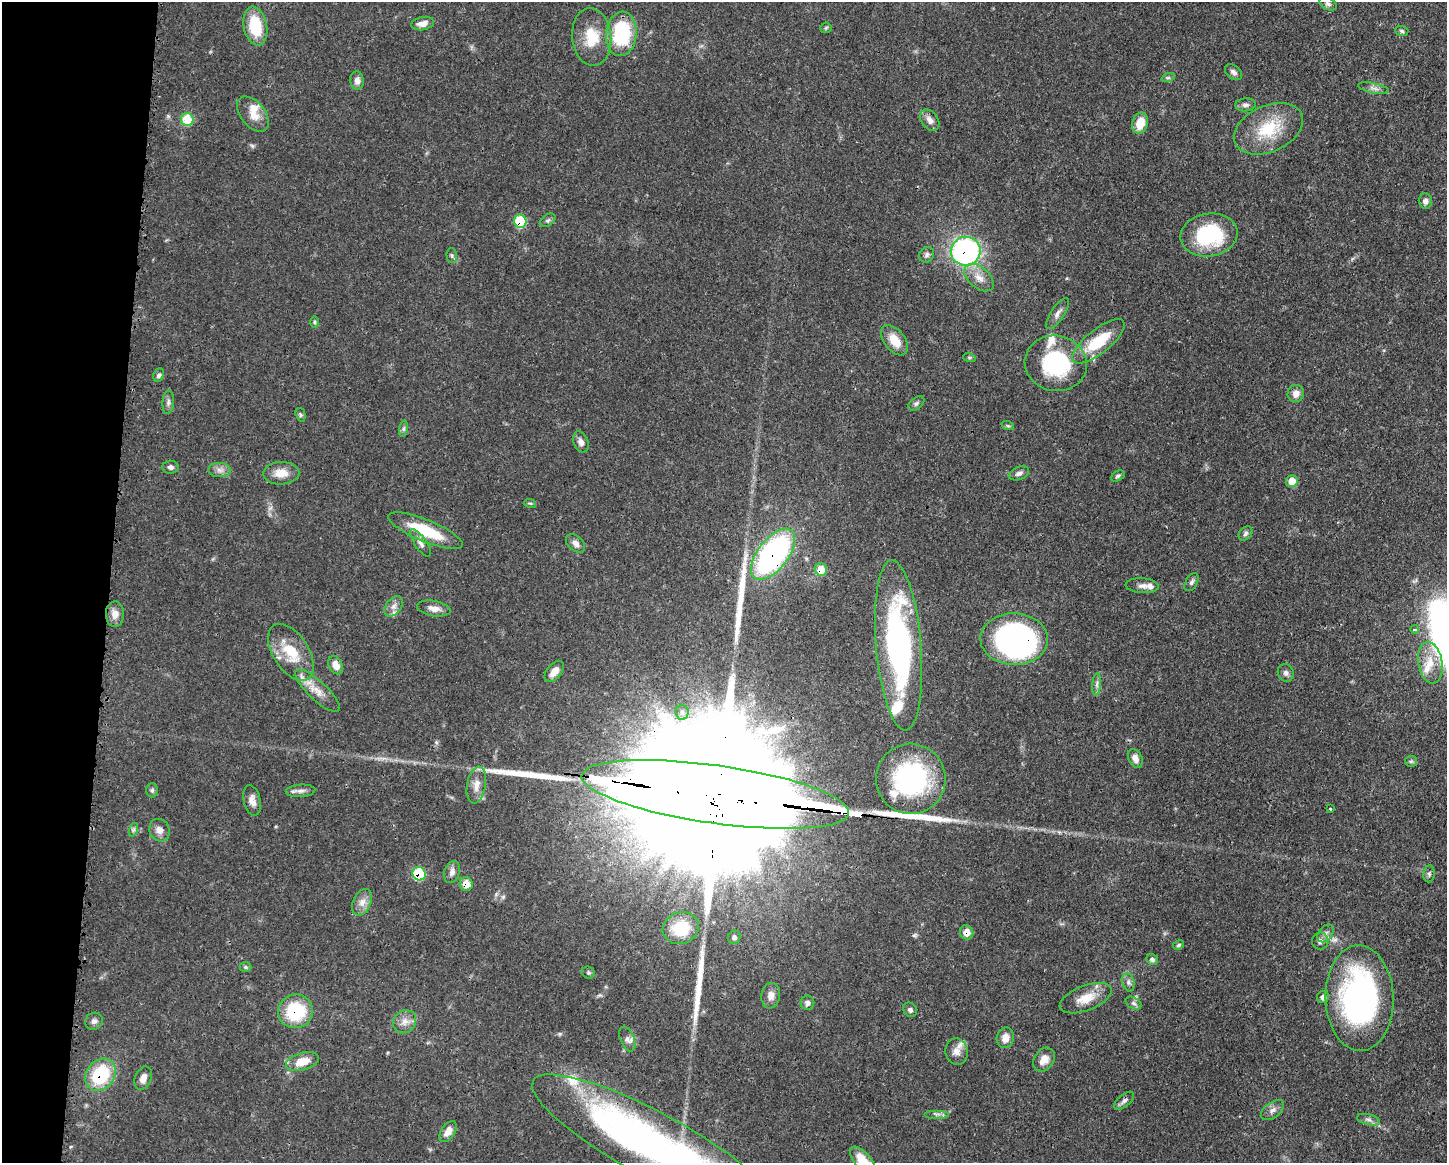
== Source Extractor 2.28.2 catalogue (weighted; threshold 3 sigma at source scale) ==
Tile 7 of 3 x 4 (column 1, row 3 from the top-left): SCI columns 118-1562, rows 1164-2324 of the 4682 x 4647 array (HDU 1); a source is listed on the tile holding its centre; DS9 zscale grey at full resolution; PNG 1449 x 1165 px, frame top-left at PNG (2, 2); each listed source drawn as its Kron ellipse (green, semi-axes under 4 px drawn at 4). Shown black and unused: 8% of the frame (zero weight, under 3 of 4 exposures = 1% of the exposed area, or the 3 px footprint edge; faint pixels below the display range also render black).
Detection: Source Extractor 2.28.2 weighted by HDU 2 'WHT'; one run over the whole footprint, this tile lists its part. Background 0.0563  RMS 0.0033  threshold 0.0148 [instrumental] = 3 sigma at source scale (4.5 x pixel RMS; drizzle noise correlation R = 1.50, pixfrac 1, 0.05/0.05 arcsec/px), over >= 5 px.
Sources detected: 137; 1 too faint to see at this stretch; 2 inside a brighter object's white glare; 5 long thin detections or spike segments (spike, bleed or trail) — neither listed nor drawn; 11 inside a brighter listed object's ellipse — not listed separately; the other 118 listed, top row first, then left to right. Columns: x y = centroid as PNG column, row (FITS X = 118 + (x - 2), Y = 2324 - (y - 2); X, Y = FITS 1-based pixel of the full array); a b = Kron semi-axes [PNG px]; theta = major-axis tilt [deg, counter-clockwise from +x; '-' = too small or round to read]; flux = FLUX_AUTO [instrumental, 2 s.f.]
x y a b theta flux
1328 4 9 6 -24 0.91
423 23 11 6 11 2.6
255 26 19 11 -80 13
826 28 5 5 - 0.47
1402 31 7 5 -18 0.65
621 34 22 15 84 24
592 37 29 19 -85 10
1233 72 10 6 -41 1.2
1168 78 7 4 18 0.56
357 81 9 6 -84 1.9
1373 88 16 5 -12 1.5
1245 105 10 6 6 1.2
253 114 20 12 -50 4.4
187 119 6 6 - 11
930 120 12 8 -52 2.1
1140 123 11 7 74 6.1
1268 129 36 23 24 15
1425 201 7 7 - 1.5
548 220 9 5 36 0.81
520 221 7 6 - 17
1209 235 29 21 9 26
966 251 15 14 - 69
452 255 7 5 -87 0.68
927 255 8 7 - 1.1
979 278 17 10 -40 3.7
1058 313 18 6 56 1.9
314 322 6 4 -89 0.45
894 340 17 10 -53 5.5
1098 341 32 12 39 13
969 357 6 4 -18 0.43
1056 363 31 28 -12 31
159 375 7 5 66 0.87
1296 393 9 8 - 2.3
168 402 12 5 85 1.1
916 403 9 5 37 0.92
301 415 7 5 -74 0.53
1008 426 6 4 -18 0.47
404 429 8 4 82 0.71
581 442 11 7 -69 1.7
171 467 8 6 -3 1.2
220 470 11 7 -1 1.7
281 473 18 11 1 4.6
1019 473 11 6 22 1.2
1118 476 7 4 27 0.64
1292 481 6 6 - 4.9
530 503 6 3 -18 0.42
426 531 40 11 -22 15
1245 533 8 6 47 0.87
420 543 16 6 -55 1.7
576 543 11 7 -43 1.7
773 554 30 15 52 82
821 569 6 6 - 6.1
1192 582 10 5 58 0.9
1142 586 16 7 -4 1.9
394 606 11 7 51 1.8
434 608 17 7 -9 2.7
115 614 13 9 -89 2.9
1415 630 4 3 - 0.69
1014 639 34 26 -2 110
899 645 85 22 -85 83
291 652 32 18 -57 11
1430 663 21 12 -80 6.2
336 665 10 6 -63 2.8
554 671 12 7 51 3.1
1286 673 9 8 - 1.3
1097 684 11 4 85 1.1
318 691 29 9 -43 4.7
682 712 7 6 - 1.1
1135 758 10 6 -63 2.1
1411 761 6 5 - 0.61
911 779 35 35 - 49
476 785 19 9 80 3.5
152 790 7 6 - 0.72
301 791 15 6 4 1.6
715 794 135 29 -8 49000
252 800 15 8 -77 2.3
1330 809 2 2 - 0.29
133 830 7 4 71 0.71
160 830 11 10 - 2.2
452 872 11 7 73 1.8
419 874 7 6 - 16
1429 874 8 5 83 0.81
466 884 7 6 - 5
362 902 14 9 64 2.7
681 928 18 15 20 11
967 932 7 6 - 3.3
1325 933 10 6 52 1.3
734 937 7 6 - 0.86
1320 941 8 8 - 1.5
1178 945 6 4 28 0.53
1152 959 6 5 - 0.8
245 967 6 5 - 0.56
588 973 6 6 - 0.58
1128 982 9 6 -76 1.2
771 996 13 9 81 2.4
1323 997 6 5 - 1.2
1086 998 27 12 21 6.3
1359 998 53 34 -88 92
807 1003 7 7 - 1.2
1134 1003 8 5 -27 1
910 1010 8 6 -47 0.96
296 1011 17 16 - 20
94 1021 9 8 - 1.3
405 1022 12 10 46 2.8
1005 1038 10 8 78 3.1
627 1039 13 7 -68 1.5
957 1052 13 11 -82 2.5
1044 1060 13 9 55 3.5
302 1062 17 8 16 5.6
100 1075 17 14 54 22
143 1078 12 8 67 2.4
1124 1101 12 6 40 1.2
1272 1110 13 7 36 1.8
937 1114 12 2 0 0.82
1368 1120 12 5 -14 1.2
448 1132 12 7 56 3
652 1144 135 32 -28 160
863 1161 18 8 -50 8.1
Overlapping masked pixels (flux is a lower limit): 12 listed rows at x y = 520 221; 966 251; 773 554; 821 569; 1014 639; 715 794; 419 874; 466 884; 967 932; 296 1011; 100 1075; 652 1144
Isophote crosses this tile's border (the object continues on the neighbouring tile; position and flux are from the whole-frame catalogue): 2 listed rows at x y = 652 1144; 863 1161